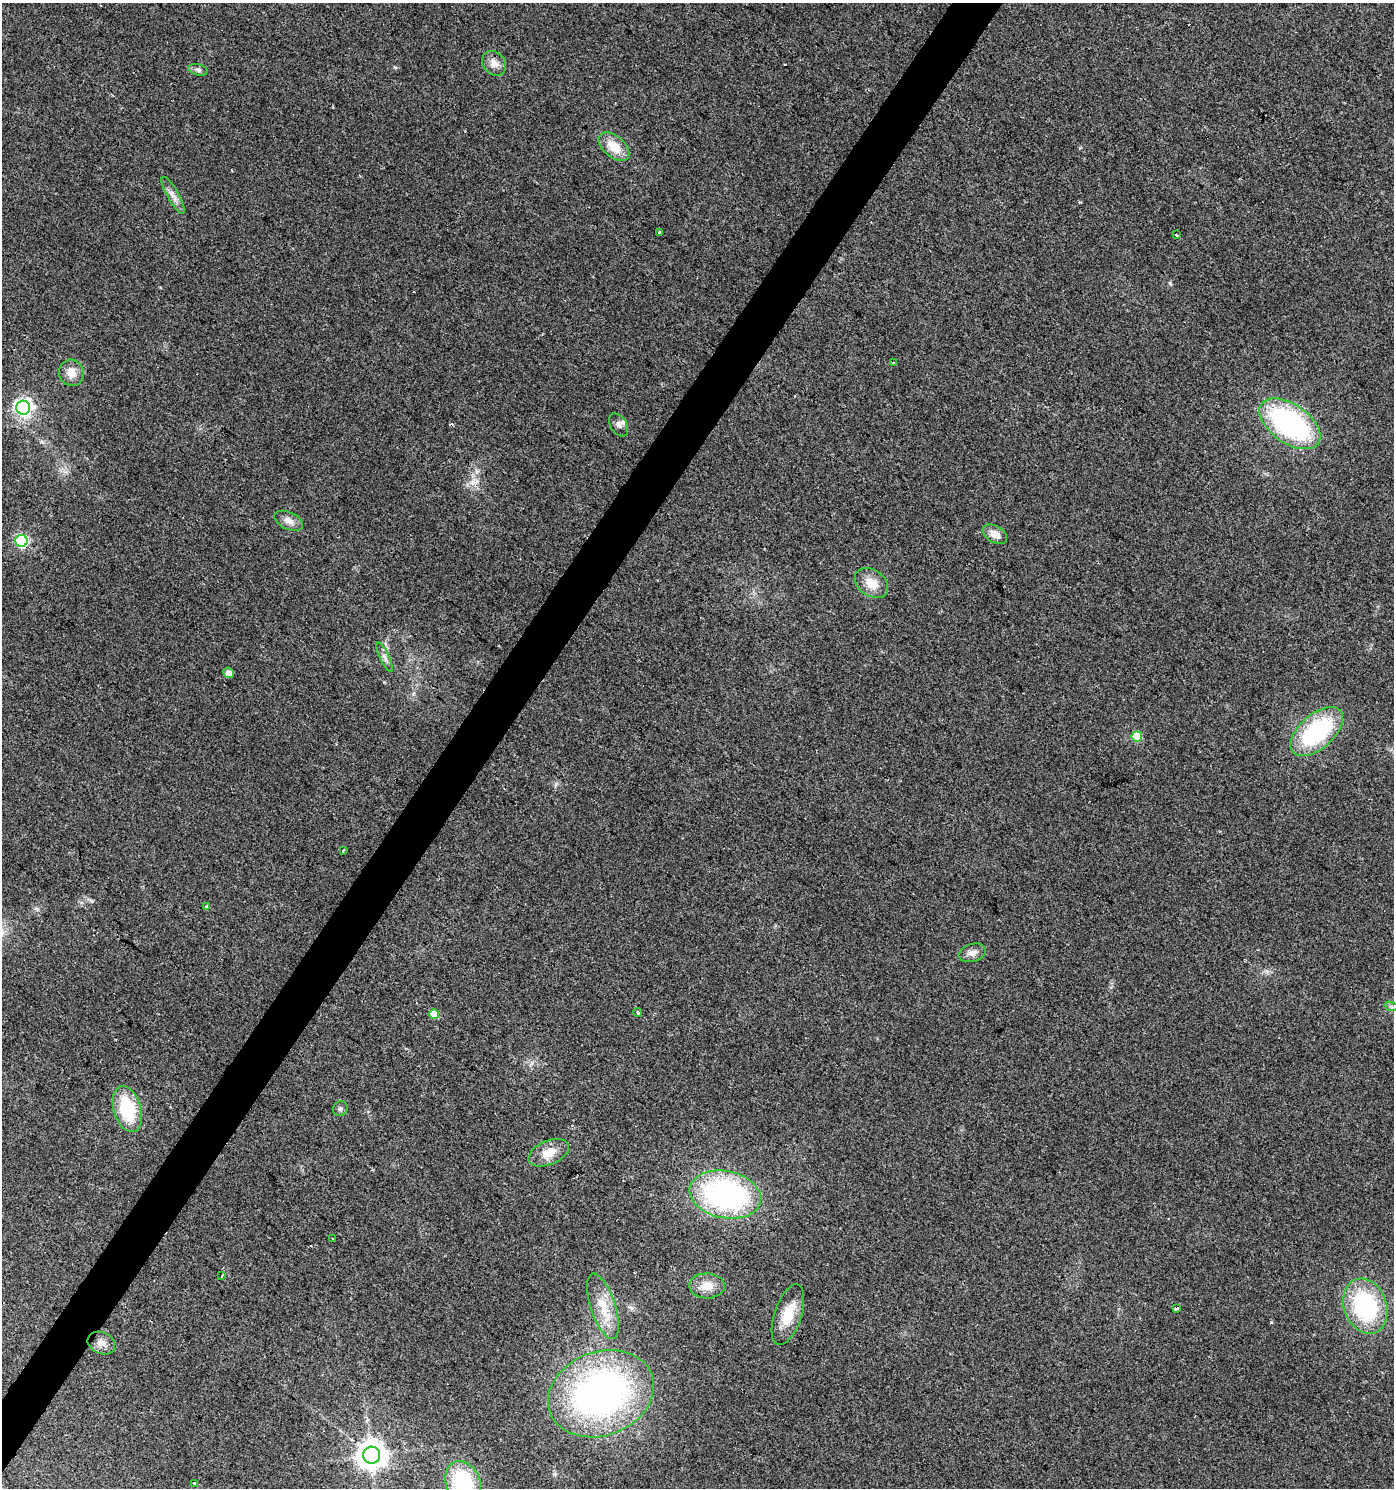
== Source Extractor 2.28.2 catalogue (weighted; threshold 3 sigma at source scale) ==
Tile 7 of 4 x 4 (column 3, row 2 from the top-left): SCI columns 3034-4425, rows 2975-4460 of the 6000 x 5953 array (HDU 1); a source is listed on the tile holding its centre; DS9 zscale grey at full resolution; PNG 1396 x 1490 px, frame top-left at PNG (2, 3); each listed source drawn as its Kron ellipse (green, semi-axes under 4 px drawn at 4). Shown black and unused: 3% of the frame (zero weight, under 2 of 3 exposures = <1% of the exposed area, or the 3 px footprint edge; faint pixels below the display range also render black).
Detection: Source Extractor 2.28.2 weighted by HDU 2 'WHT'; one run over the whole footprint, this tile lists its part. Background 0.049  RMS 0.0067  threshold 0.0303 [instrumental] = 3 sigma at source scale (4.5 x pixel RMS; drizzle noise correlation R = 1.50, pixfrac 1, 0.0396/0.0396 arcsec/px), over >= 5 px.
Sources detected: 44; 3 cosmic-ray / hot-pixel residue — neither listed nor drawn; the other 41 listed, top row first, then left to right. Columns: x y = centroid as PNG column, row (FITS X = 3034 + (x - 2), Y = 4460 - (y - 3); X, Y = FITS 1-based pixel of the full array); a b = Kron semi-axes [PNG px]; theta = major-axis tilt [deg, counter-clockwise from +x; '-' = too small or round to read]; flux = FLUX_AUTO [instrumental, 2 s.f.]
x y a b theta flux
494 63 13 11 -48 5.5
198 70 10 5 -14 1.8
614 147 18 10 -40 14
173 195 21 5 -61 4.5
659 233 3 3 - 0.96
1176 235 3 2 - 0.95
894 363 3 3 - 1.8
71 373 13 12 - 7.6
23 408 7 7 - 270
1290 424 34 19 -35 130
619 425 12 8 -57 3.2
289 521 15 8 -25 5.1
995 534 13 8 -29 6.4
21 541 6 6 - 100
871 583 18 13 -35 11
385 657 16 5 -64 2.9
228 673 5 5 - 4.7
1317 732 32 17 41 74
1137 736 5 5 - 25
343 851 4 2 - 0.78
206 906 4 4 - 1.4
972 953 14 9 16 4.1
1391 1006 7 4 -19 1.4
638 1013 4 3 - 0.61
434 1014 5 4 - 11
127 1109 24 13 -74 37
340 1109 8 7 - 1.9
549 1153 21 12 23 10
725 1194 36 23 -12 150
332 1239 3 3 - 1.1
222 1275 3 2 - 1.5
707 1286 18 12 -1 8.6
603 1306 34 12 -72 16
1365 1306 28 21 -69 74
1177 1308 3 3 - 3.2
788 1315 32 13 72 17
101 1343 14 11 -23 5.2
601 1394 54 42 21 260
372 1455 8 8 - 860
463 1482 22 17 -65 50
195 1483 4 3 - 3.3
Isophote crosses this tile's border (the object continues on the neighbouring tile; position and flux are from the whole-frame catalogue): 1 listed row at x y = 463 1482
Unlisted compact peaks at least as high as the median listed source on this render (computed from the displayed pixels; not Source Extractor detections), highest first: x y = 1170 283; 37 909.